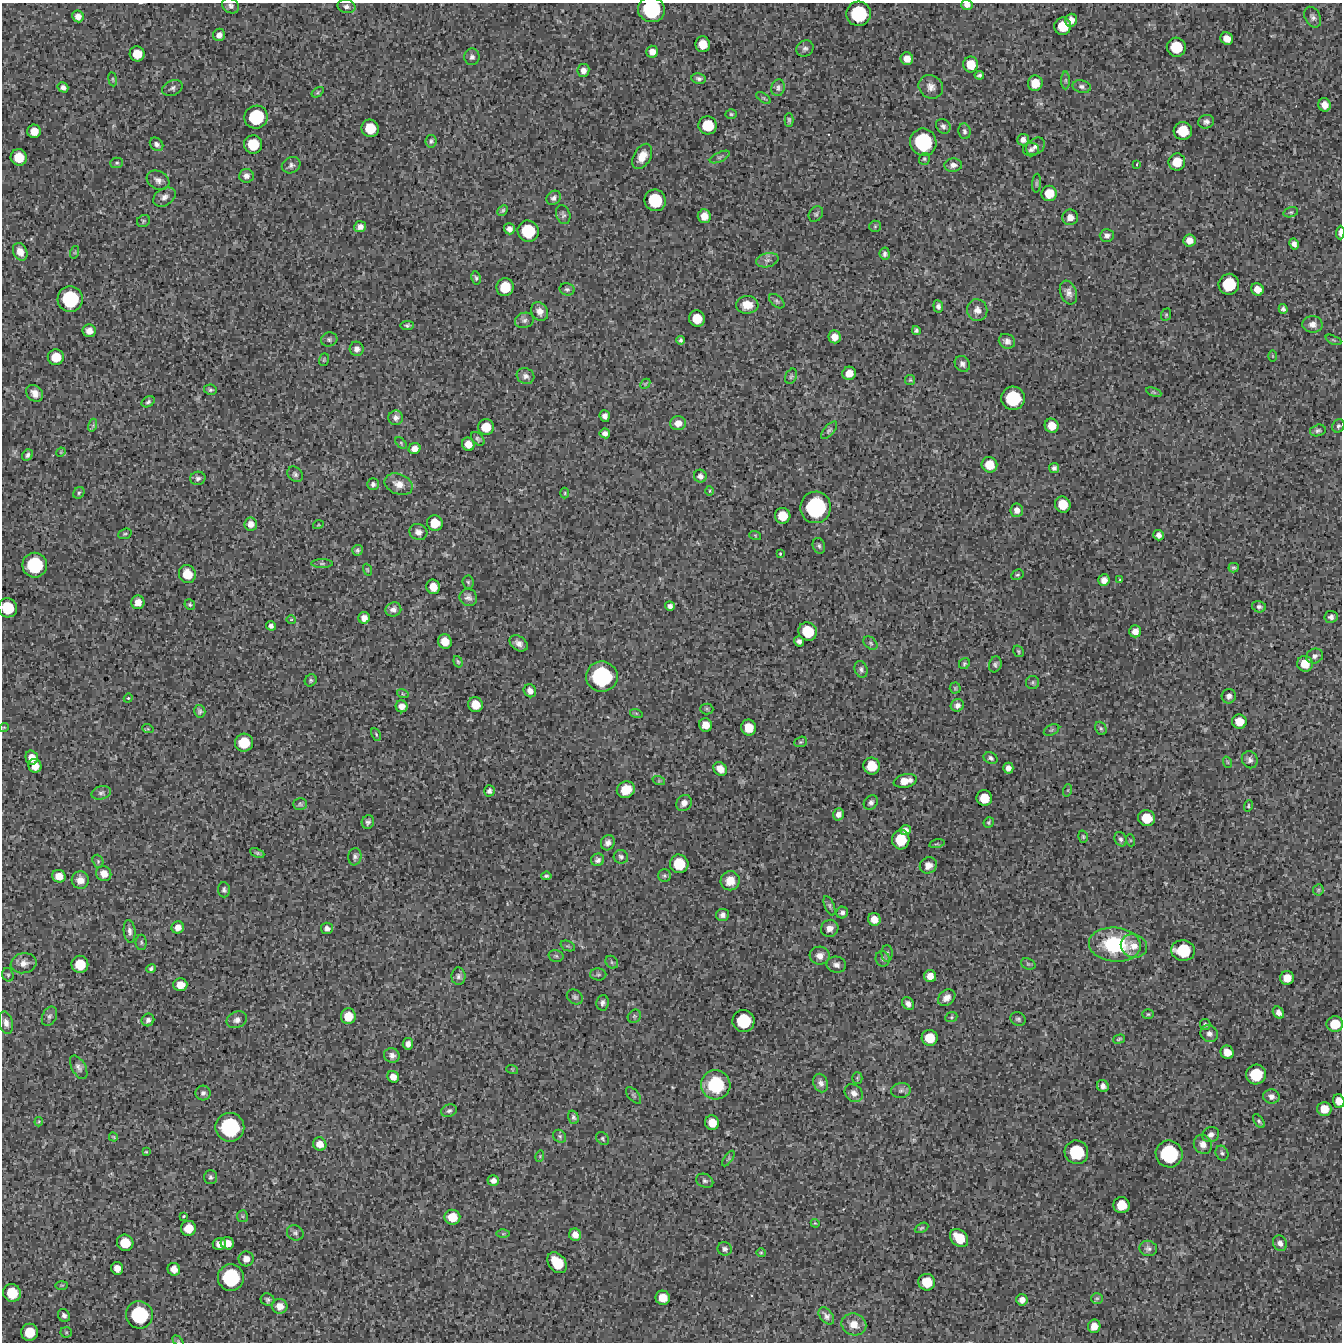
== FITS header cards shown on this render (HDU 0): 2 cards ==
NAXIS1  =                 1340 / length of data axis 1
NAXIS2  =                 1340 / length of data axis 2

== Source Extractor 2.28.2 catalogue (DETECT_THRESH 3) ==
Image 1340 x 1340 px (HDU 0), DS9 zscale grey, 1 PNG px = 1 image px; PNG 1344 x 1344 px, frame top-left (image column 1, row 1340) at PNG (2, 3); each listed source drawn as its Kron ellipse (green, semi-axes under 4 px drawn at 4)
Background 5110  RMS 510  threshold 1540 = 3 sigma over >= 5 px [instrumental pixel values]
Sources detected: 395; all 395 listed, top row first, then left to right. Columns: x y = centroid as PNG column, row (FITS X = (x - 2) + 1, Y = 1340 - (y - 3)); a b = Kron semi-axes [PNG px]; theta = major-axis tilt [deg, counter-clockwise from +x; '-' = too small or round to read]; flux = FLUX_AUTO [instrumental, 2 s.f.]
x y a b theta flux
967 5 6 5 - 1.5e+05
231 6 9 7 -34 1.2e+05
346 6 9 6 -12 1.3e+05
651 9 13 12 - 2.2e+06
859 14 12 12 - 1.8e+06
78 16 6 5 - 2.1e+05
1313 17 11 7 -62 1.3e+05
1071 20 6 6 - 2.3e+05
1063 26 8 8 - 7.4e+05
219 35 6 6 - 1.7e+05
1227 38 6 6 - 3.2e+05
703 44 8 7 - 5.0e+05
1176 47 9 9 - 9.8e+05
805 49 9 7 36 1.2e+05
652 52 6 6 - 2.4e+05
137 54 7 7 - 5.3e+05
472 57 8 7 - 1.3e+05
907 59 6 6 - 3.3e+05
971 65 8 7 - 5.6e+05
583 70 6 6 - 1.9e+05
979 75 4 4 - 7.0e+04
113 79 7 3 -82 3.9e+04
699 79 7 5 -7 8.9e+04
1066 80 9 4 90 6.8e+04
1035 83 8 7 - 5.2e+05
1082 86 9 6 -13 1.1e+05
63 87 5 4 - 1.4e+05
931 87 13 11 -39 2.5e+05
172 88 11 7 24 1.1e+05
778 88 8 6 76 1.0e+05
318 92 7 3 36 4.3e+04
763 98 8 4 -33 5.6e+04
1325 105 7 6 - 2.8e+05
731 114 5 4 - 5.2e+04
256 117 12 11 - 1.6e+06
789 120 7 4 -89 6.3e+04
1206 122 8 6 13 1.3e+05
708 125 9 9 - 8.7e+05
943 126 8 6 -43 1.1e+05
370 128 9 8 - 7.7e+05
34 131 7 6 - 3.9e+05
964 131 8 6 -83 9.3e+04
1183 131 9 9 - 8.2e+05
1023 140 6 5 - 1.6e+05
431 141 6 5 - 7.9e+04
923 142 14 13 - 2.3e+06
157 144 7 6 - 1.0e+05
253 144 9 9 - 8.5e+05
1035 146 10 7 35 1.5e+05
1031 150 8 6 9 1.1e+05
642 156 14 8 61 4.1e+05
19 157 8 8 - 6.6e+05
720 157 11 4 26 9.6e+04
924 159 6 5 - 5.4e+04
1177 162 8 8 - 6.0e+05
117 163 6 5 - 6.4e+04
1137 164 4 2 - 2.9e+04
291 165 9 7 26 1.3e+05
953 165 9 6 6 1.8e+05
246 176 7 7 - 1.7e+05
158 180 12 9 -28 1.9e+05
1037 183 9 4 85 5.4e+04
1049 193 8 7 - 5.5e+05
164 197 12 8 33 1.9e+05
554 198 8 6 44 1.2e+05
655 200 11 10 - 1.3e+06
503 210 6 4 45 5.4e+04
1291 212 7 5 17 5.8e+04
816 214 8 6 53 8.0e+04
563 215 9 7 -70 1.0e+05
704 216 7 6 - 3.6e+05
1070 217 8 8 - 2.5e+05
143 221 7 5 36 5.7e+04
875 226 6 5 - 6.0e+04
360 227 6 5 - 1.9e+05
509 229 5 5 - 1.5e+05
528 231 11 10 - 1.3e+06
1340 232 7 3 88 1.3e+05
1107 235 7 6 - 1.4e+05
1189 240 6 6 - 2.7e+05
1294 244 5 4 - 1.5e+05
20 252 9 7 -64 2.9e+05
75 252 6 4 72 5.2e+04
885 254 6 5 - 8.6e+04
767 260 11 7 14 1.5e+05
476 278 7 4 -79 6.2e+04
1229 284 10 10 - 1.2e+06
505 287 9 8 - 7.9e+05
567 289 7 6 - 8.6e+04
1257 289 6 6 - 3.0e+05
1068 292 12 8 -69 2.1e+05
70 299 13 12 - 2.0e+06
777 301 9 5 -42 8.0e+04
747 305 11 9 2 3.9e+05
938 306 6 5 - 1.1e+05
1283 309 5 4 - 8.6e+04
977 310 11 10 - 2.4e+05
540 311 10 8 -59 2.5e+05
1166 315 6 5 - 4.9e+04
697 318 8 8 - 6.3e+05
524 320 9 7 17 1.2e+05
1312 324 10 8 -1 2.0e+05
407 325 7 4 6 6.9e+04
916 330 4 4 - 7.3e+04
89 331 6 6 - 2.7e+05
834 337 6 6 - 2.9e+05
329 339 8 7 - 9.5e+04
681 340 4 4 - 6.8e+04
1333 340 8 4 -23 5.1e+04
1007 341 8 7 - 1.6e+05
357 349 7 7 - 1.6e+05
1273 356 6 3 -89 3.3e+04
56 357 8 7 - 6.0e+05
324 360 6 5 - 4.5e+04
962 364 8 7 - 1.4e+05
849 373 7 6 - 3.6e+05
525 376 9 7 -27 1.5e+05
791 376 8 5 65 6.7e+04
910 380 5 5 - 4.5e+04
645 384 6 4 46 4.0e+04
210 390 6 5 - 7.0e+04
1154 392 8 4 -23 4.8e+04
35 393 9 7 -44 2.4e+05
1013 398 12 11 - 1.7e+06
148 402 7 5 30 7.9e+04
605 416 5 5 - 1.3e+05
396 418 7 7 - 1.3e+05
678 423 8 7 - 2.5e+05
93 425 6 4 73 5.8e+04
1052 426 7 7 - 4.3e+05
1338 426 7 6 - 7.5e+04
486 427 8 7 - 5.5e+05
829 430 11 5 49 7.8e+04
1318 430 8 5 14 9.3e+04
605 433 5 5 - 1.3e+05
478 439 8 5 -45 7.7e+04
401 443 7 4 -46 5.0e+04
468 444 7 6 - 3.2e+05
414 449 6 5 - 1.9e+05
61 452 5 4 - 3.1e+04
27 455 6 5 - 9.8e+04
989 465 8 7 - 5.8e+05
1054 468 5 5 - 9.1e+04
295 474 8 6 -45 9.4e+04
700 476 6 6 - 1.3e+05
198 478 7 6 - 1.0e+05
373 484 6 5 - 9.2e+04
399 484 14 10 -23 3.2e+05
709 491 5 3 - 3.7e+04
79 493 6 5 - 6.7e+04
565 493 5 3 - 3.5e+04
1063 504 8 7 - 6.2e+05
816 507 16 15 - 3.0e+06
1017 510 6 6 - 2.0e+05
783 516 8 7 - 6.1e+05
435 523 8 7 - 5.5e+05
251 524 6 6 - 2.2e+05
318 525 5 3 - 3.1e+04
418 532 9 8 - 1.8e+05
125 534 7 5 20 6.0e+04
755 535 6 4 -19 3.8e+04
1159 535 5 5 - 1.5e+05
819 546 8 6 -73 8.3e+04
357 550 5 5 - 7.4e+04
780 554 3 2 - 3.4e+04
322 563 11 4 0 7.6e+04
35 565 12 12 - 1.9e+06
1233 568 5 5 - 5.7e+04
367 570 6 3 -70 3.6e+04
187 574 9 8 - 6.5e+05
1017 575 6 5 - 6.1e+04
1104 580 6 5 - 2.2e+05
1120 580 4 2 - 2.7e+04
468 582 7 5 -85 6.1e+04
433 587 7 6 - 4.0e+05
468 597 9 8 - 1.5e+05
138 602 7 6 - 2.9e+05
190 605 5 5 - 6.3e+04
670 606 5 4 - 1.3e+05
1259 607 7 5 -13 8.8e+04
8 608 10 9 - 1.0e+06
393 609 8 7 - 1.6e+05
1331 617 6 6 - 1.2e+05
364 618 6 6 - 2.1e+05
291 619 5 3 - 3.0e+04
271 626 5 4 - 1.1e+05
1135 631 6 6 - 2.2e+05
808 632 9 9 - 9.5e+05
445 641 7 7 - 4.1e+05
799 641 5 5 - 1.3e+05
519 643 10 7 -36 1.9e+05
871 643 8 5 -42 7.5e+04
1018 651 6 5 - 5.2e+04
1315 656 8 7 - 1.3e+05
458 662 6 4 -72 5.0e+04
964 664 6 5 - 5.7e+04
995 664 8 6 72 8.9e+04
1305 664 8 7 - 4.9e+05
861 669 8 6 -71 1.0e+05
602 676 15 15 - 2.9e+06
311 680 6 5 - 6.4e+04
1033 682 6 6 - 7.2e+04
955 688 5 5 - 4.5e+04
530 691 7 6 - 1.9e+05
403 694 6 3 -18 4.5e+04
1229 696 7 7 - 1.4e+05
128 698 4 4 - 3.9e+04
475 705 7 7 - 5.0e+05
957 705 7 6 - 1.4e+05
402 706 6 6 - 2.2e+05
707 709 6 5 - 5.7e+04
200 711 6 5 - 8.4e+04
636 713 6 4 -18 4.7e+04
1239 721 7 7 - 4.6e+05
706 725 7 6 - 3.5e+05
4 727 5 3 - 3.0e+04
749 728 8 7 - 5.4e+05
1101 728 7 5 -67 7.0e+04
148 729 6 3 -18 3.5e+04
1051 730 8 5 27 6.6e+04
376 734 7 3 -64 4.5e+04
801 742 7 5 20 6.4e+04
244 743 9 9 - 8.5e+05
32 757 7 6 - 3.0e+05
991 758 7 5 -26 8.7e+04
1250 760 9 7 -59 1.3e+05
1227 762 6 3 -71 3.3e+04
35 766 7 6 - 3.7e+05
872 766 8 8 - 7.2e+05
1008 768 5 5 - 1.6e+05
720 769 7 6 - 3.2e+05
659 781 6 4 -18 4.7e+04
905 781 11 6 12 4.3e+05
626 790 9 8 - 7.1e+05
1068 790 6 4 72 4.2e+04
489 791 6 5 - 9.8e+04
101 793 10 6 15 1.1e+05
984 798 8 8 - 5.9e+05
871 802 8 6 47 1.1e+05
684 803 8 7 - 1.9e+05
300 804 7 6 - 6.7e+04
1248 806 6 4 74 4.3e+04
838 814 6 5 - 1.7e+05
1147 818 8 8 - 7.0e+05
368 822 7 6 - 9.6e+04
989 822 5 5 - 5.9e+04
905 830 5 5 - 1.4e+05
1083 837 6 4 -74 5.1e+04
1121 839 7 6 - 9.8e+04
901 840 9 9 - 9.0e+05
1130 840 6 4 -71 5.1e+04
608 843 8 6 64 1.6e+05
937 844 8 3 12 4.6e+04
257 853 7 4 -25 6.0e+04
355 857 9 6 82 1.1e+05
621 857 7 7 - 9.3e+04
598 860 6 6 - 1.1e+05
98 861 7 5 -71 5.6e+04
679 864 9 9 - 9.1e+05
928 865 9 8 - 2.3e+05
104 874 8 7 - 3.1e+05
59 876 7 6 - 3.2e+05
546 876 5 4 - 6.6e+04
664 876 6 6 - 6.7e+04
80 880 9 8 - 2.7e+05
730 881 9 9 - 4.9e+05
224 890 7 6 - 9.2e+04
1318 890 6 5 - 4.7e+04
829 906 10 5 -68 7.9e+04
842 913 6 5 - 1.0e+05
722 915 6 6 - 1.3e+05
874 919 6 6 - 3.3e+05
178 927 6 6 - 2.3e+05
327 928 6 5 - 1.3e+05
830 928 9 8 - 2.3e+05
130 931 11 6 -84 1.4e+05
141 942 8 5 90 6.0e+04
1115 945 26 17 -5 2.6e+06
568 946 8 5 -22 5.5e+04
1134 946 13 11 -20 3.5e+05
1183 951 12 10 -5 1.3e+06
887 953 8 5 -89 8.7e+04
556 956 7 5 -13 7.0e+04
820 956 10 9 - 2.5e+05
883 959 8 7 - 1.1e+05
612 962 7 5 -47 7.0e+04
24 963 13 10 12 2.8e+05
80 964 8 8 - 7.4e+05
1028 964 7 5 -21 6.1e+04
836 965 10 8 -10 1.7e+05
151 969 5 4 - 7.8e+04
598 974 8 6 -4 7.5e+04
8 975 7 5 -71 5.7e+04
458 976 9 7 89 1.1e+05
930 976 6 6 - 2.9e+05
1287 978 7 7 - 3.8e+05
180 985 7 6 - 3.5e+05
575 997 8 7 - 9.2e+04
947 998 9 7 42 2.2e+05
602 1003 8 6 82 1.2e+05
908 1004 7 5 -51 1.5e+05
1278 1013 6 5 - 1.7e+05
1148 1014 6 5 - 5.4e+04
49 1016 10 7 65 1.1e+05
348 1016 8 7 - 5.3e+05
634 1016 7 6 - 6.3e+04
951 1017 6 5 - 5.0e+04
1018 1019 8 7 - 8.3e+04
148 1020 6 6 - 1.1e+05
237 1020 10 8 23 1.6e+05
744 1021 11 11 - 1.4e+06
6 1023 11 7 -77 1.8e+05
1205 1024 5 5 - 6.3e+04
1335 1024 8 8 - 6.2e+05
1209 1034 9 8 - 1.6e+05
930 1038 8 8 - 6.4e+05
1119 1039 6 3 17 5.2e+04
408 1044 6 5 - 1.6e+05
1227 1052 7 6 - 3.7e+05
392 1055 8 7 - 1.5e+05
79 1067 13 7 -61 1.4e+05
512 1069 6 3 -19 3.7e+04
1256 1074 10 10 - 1.1e+06
393 1077 6 5 - 2.3e+05
857 1078 5 5 - 4.5e+04
821 1083 9 7 -69 1.5e+05
716 1085 15 14 - 1.7e+06
1103 1086 6 5 - 1.6e+05
901 1090 10 7 11 1.0e+05
203 1093 7 7 - 1.1e+05
854 1093 10 8 -44 1.8e+05
634 1095 10 5 -49 7.3e+04
1271 1096 8 7 - 1.6e+05
1339 1101 7 5 -75 3.3e+05
1324 1109 7 7 - 4.6e+05
449 1111 8 6 22 9.8e+04
573 1117 7 5 -70 7.9e+04
1259 1121 8 4 -54 7.3e+04
39 1122 5 3 - 4.0e+04
712 1123 7 7 - 4.6e+05
230 1127 14 14 - 2.6e+06
1211 1135 8 7 - 1.3e+05
560 1136 7 5 -47 7.2e+04
113 1137 4 3 - 3.4e+04
602 1138 7 5 -49 6.5e+04
320 1144 7 6 - 2.7e+05
1203 1144 10 8 -57 2.3e+05
146 1152 3 3 - 3.2e+04
1076 1152 12 11 - 1.5e+06
1222 1153 8 6 -62 8.5e+04
1169 1154 13 13 - 2.3e+06
540 1156 6 3 73 3.8e+04
728 1158 9 4 55 5.9e+04
210 1177 7 6 - 8.8e+04
493 1181 6 5 - 1.5e+05
705 1181 9 6 -25 9.0e+04
1122 1205 8 8 - 6.3e+05
183 1216 3 2 - 3.7e+04
242 1216 6 5 - 5.9e+04
452 1217 8 7 - 5.5e+05
815 1223 4 3 - 3.2e+04
189 1228 7 7 - 5.3e+05
921 1228 7 4 27 5.4e+04
295 1233 9 7 -31 1.1e+05
503 1234 6 4 1 5.0e+04
575 1235 6 6 - 2.4e+05
959 1238 10 7 -44 7.4e+05
125 1243 8 8 - 6.9e+05
227 1243 6 6 - 3.1e+05
1280 1243 8 6 -61 1.7e+05
219 1244 6 6 - 2.6e+05
1148 1248 9 7 -15 1.2e+05
725 1249 7 6 - 9.4e+04
761 1253 5 4 - 3.9e+04
246 1259 7 7 - 2.5e+05
557 1263 11 8 -50 9.4e+05
117 1268 6 6 - 2.7e+05
174 1269 6 6 - 2.9e+05
231 1278 13 13 - 2.2e+06
927 1282 8 8 - 7.1e+05
62 1285 6 3 1 3.4e+04
12 1293 9 8 - 8.3e+05
663 1298 7 7 - 4.6e+05
1097 1298 6 5 - 5.6e+04
268 1300 7 6 - 8.2e+04
1022 1300 6 5 - 2.0e+05
280 1306 8 7 - 3.2e+05
64 1315 7 5 -54 1.1e+05
139 1315 13 13 - 2.1e+06
826 1316 10 6 -50 1.4e+05
854 1324 12 11 - 3.4e+05
1094 1326 7 6 - 3.0e+05
29 1332 8 8 - 7.3e+05
66 1332 5 5 - 5.1e+04
178 1341 6 4 -45 4.0e+04
At the frame edge (FLAGS 8, measured only in part): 7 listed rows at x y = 967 5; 231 6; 651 9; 1340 232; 8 608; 1339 1101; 178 1341